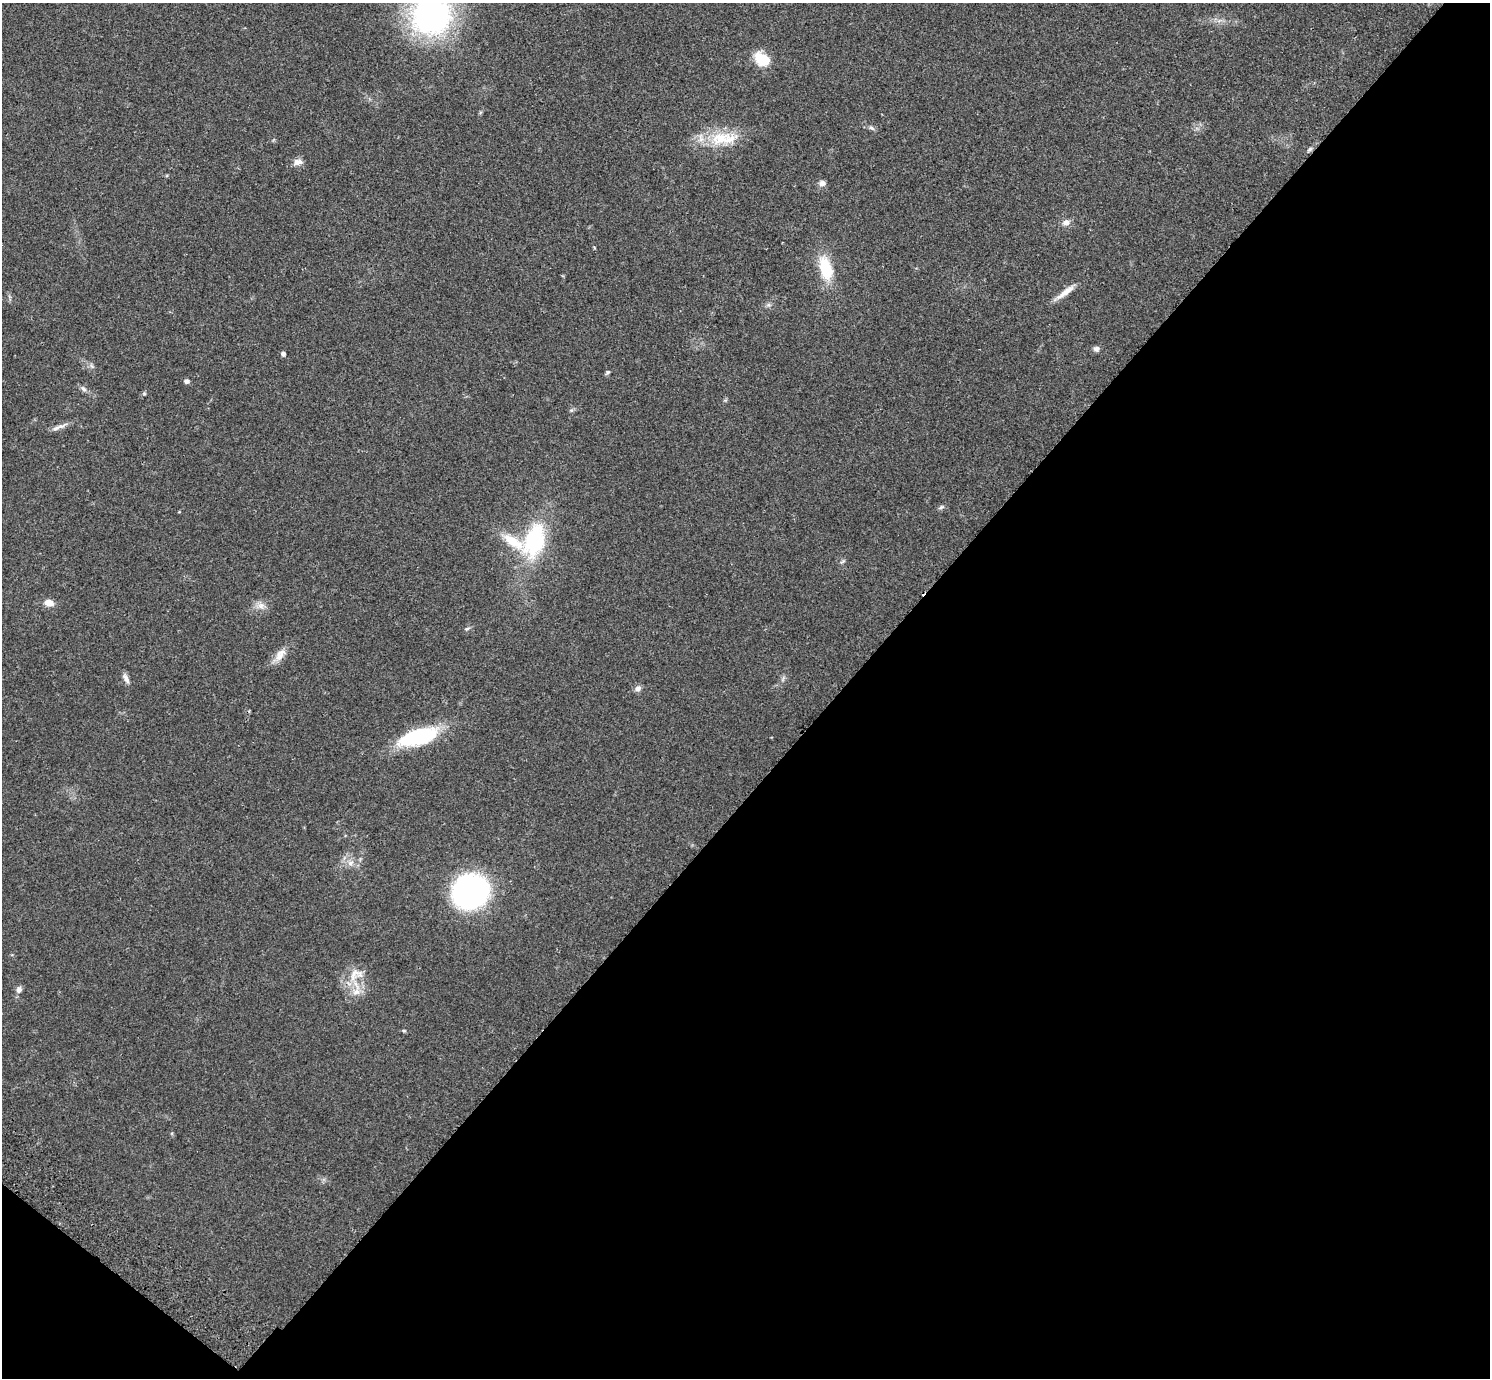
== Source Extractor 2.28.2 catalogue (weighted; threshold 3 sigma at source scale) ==
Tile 15 of 4 x 4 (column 3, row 4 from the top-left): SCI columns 3016-4503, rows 205-1580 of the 6035 x 6052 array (HDU 1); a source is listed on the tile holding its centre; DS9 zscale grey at full resolution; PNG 1492 x 1380 px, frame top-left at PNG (2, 3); no overlay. Shown black and unused: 45% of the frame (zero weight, under 2 of 3 exposures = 3% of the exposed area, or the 3 px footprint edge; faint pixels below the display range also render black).
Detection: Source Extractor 2.28.2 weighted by HDU 2 'WHT'; one run over the whole footprint, this tile lists its part. Background 0.0836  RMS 0.0076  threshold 0.034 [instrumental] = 3 sigma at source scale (4.5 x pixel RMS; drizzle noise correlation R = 1.50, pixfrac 1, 0.05/0.05 arcsec/px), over >= 5 px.
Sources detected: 36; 1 cosmic-ray / hot-pixel residue — not listed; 2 inside a brighter listed object's ellipse — not listed separately; the other 33 listed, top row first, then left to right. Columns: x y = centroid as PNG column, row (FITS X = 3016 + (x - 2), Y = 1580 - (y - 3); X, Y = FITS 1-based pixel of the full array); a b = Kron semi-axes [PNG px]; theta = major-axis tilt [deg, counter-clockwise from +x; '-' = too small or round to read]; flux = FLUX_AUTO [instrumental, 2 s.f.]
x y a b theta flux
431 15 43 41 49 170
762 59 18 13 -36 18
872 128 9 5 -27 1.7
720 138 32 16 21 25
1309 149 8 5 38 1.5
298 162 13 8 3 4.1
822 183 8 6 21 3.1
1066 223 10 8 14 3.6
826 269 23 12 -75 31
1065 292 30 6 38 7.6
1096 349 8 7 - 2.3
283 354 4 4 - 2.5
608 372 6 4 39 1.3
186 381 6 5 - 2.3
83 389 10 6 -51 2.2
144 393 6 4 -1 0.96
56 428 13 5 19 3.2
941 507 8 5 26 1.5
534 540 38 22 73 66
842 561 8 3 19 1.1
49 603 11 7 -12 5.8
261 606 10 10 - 4.8
467 629 8 4 18 1.3
280 655 21 10 55 7.5
126 678 14 6 -59 3.2
638 688 9 7 37 2.8
418 737 39 15 16 64
350 863 9 7 27 3.3
470 892 27 24 25 210
354 973 23 13 62 13
19 990 8 7 - 3.2
356 992 12 8 19 5.8
404 1031 5 4 - 0.84
Isophote crosses this tile's border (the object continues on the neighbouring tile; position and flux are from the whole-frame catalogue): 1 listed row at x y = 431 15